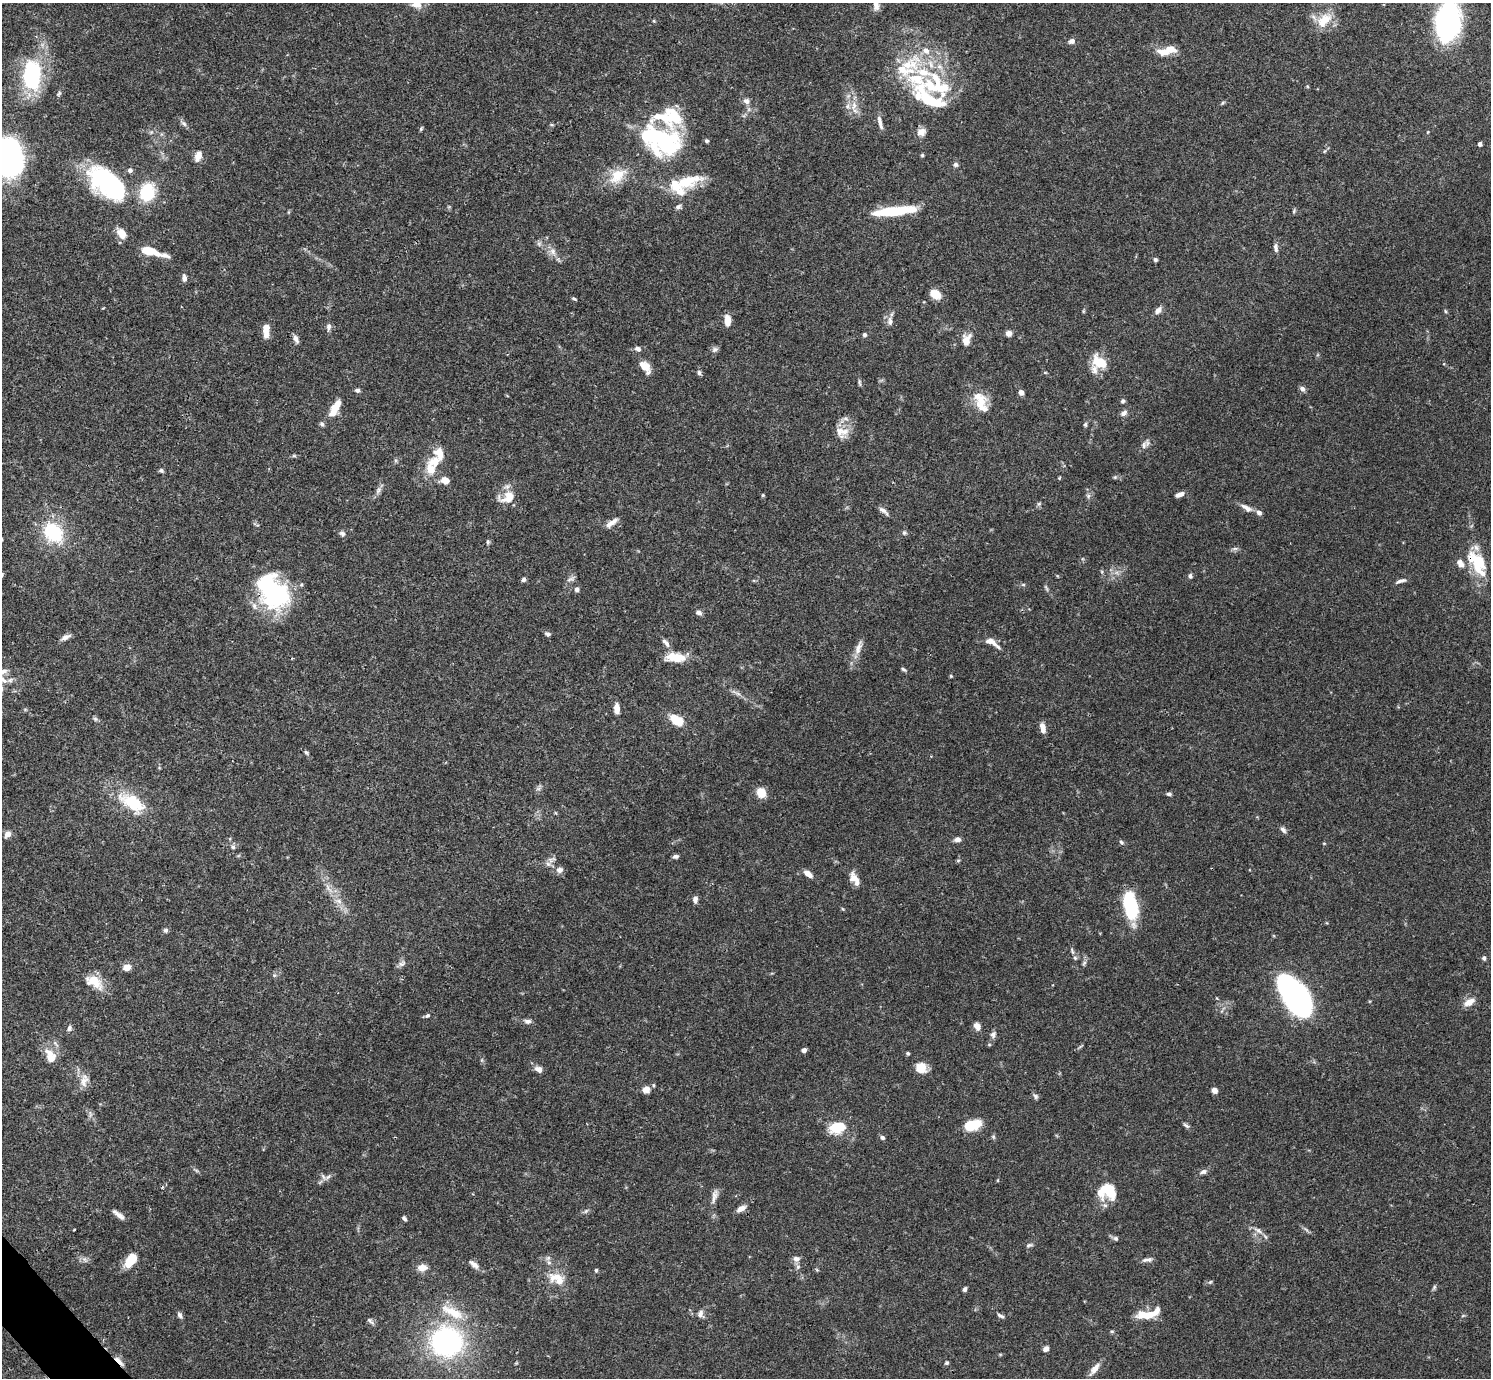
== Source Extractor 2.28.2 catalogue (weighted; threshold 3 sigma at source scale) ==
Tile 7 of 4 x 4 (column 3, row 2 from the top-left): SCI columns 2980-4468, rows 2909-4284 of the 5961 x 5958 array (HDU 1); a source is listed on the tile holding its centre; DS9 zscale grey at full resolution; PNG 1493 x 1380 px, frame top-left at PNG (2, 3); no overlay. Shown black and unused: <1% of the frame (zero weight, under 3 of 4 exposures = <1% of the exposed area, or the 3 px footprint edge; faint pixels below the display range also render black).
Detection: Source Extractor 2.28.2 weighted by HDU 2 'WHT'; one run over the whole footprint, this tile lists its part. Background 0.0692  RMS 0.0032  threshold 0.0144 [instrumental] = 3 sigma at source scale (4.5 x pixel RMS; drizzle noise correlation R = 1.50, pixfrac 1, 0.05/0.05 arcsec/px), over >= 5 px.
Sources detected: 241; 7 inside a brighter object's white glare — not listed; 30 inside a brighter listed object's ellipse — not listed separately; the other 204 listed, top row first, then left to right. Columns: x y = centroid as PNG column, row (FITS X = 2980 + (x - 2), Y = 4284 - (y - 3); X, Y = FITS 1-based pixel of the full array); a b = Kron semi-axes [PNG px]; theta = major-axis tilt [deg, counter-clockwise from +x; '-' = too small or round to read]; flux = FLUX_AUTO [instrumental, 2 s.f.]
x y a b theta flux
416 5 15 9 -10 2.6
876 5 13 8 89 1.9
1324 20 26 14 45 6.6
653 21 4 4 - 0.36
1448 22 32 20 82 75
1072 41 7 6 - 1.4
1166 52 21 8 -5 4.6
32 77 33 21 -74 26
940 86 51 34 -59 26
59 94 8 5 50 0.58
746 101 8 7 - 1.3
1223 103 6 4 45 0.43
847 106 7 4 88 0.8
854 106 17 6 85 2.6
674 117 26 17 -75 13
880 122 18 5 -76 1.8
184 123 9 5 -45 0.94
552 125 6 3 -18 0.34
421 129 6 4 64 0.41
921 132 10 10 - 2.1
1428 132 5 3 - 0.28
651 137 73 24 -14 28
1480 144 5 4 - 0.82
1324 151 6 4 47 0.4
922 155 4 4 - 0.42
198 156 11 7 74 2.7
8 158 28 14 49 48
956 164 6 6 - 0.76
618 175 24 14 42 7.8
105 181 45 28 -51 35
687 181 34 14 16 11
147 192 17 14 75 14
678 207 8 5 27 0.78
895 211 43 8 6 19
1294 211 6 5 - 0.48
122 234 11 7 -57 4.1
539 244 7 6 - 0.82
1276 248 12 5 -84 1.2
150 251 24 6 -15 9.6
553 252 12 8 -67 2.2
1155 260 5 4 - 0.69
184 278 8 5 -87 1.3
936 294 10 8 -38 5
574 299 7 3 -29 0.43
1158 310 10 7 38 1.6
1083 311 6 4 89 0.34
1445 311 6 3 -71 0.37
727 320 12 6 -86 3.5
890 321 13 6 -89 1.6
329 327 10 6 86 1.1
266 329 14 6 -89 4.4
1009 333 6 6 - 1.7
864 335 5 5 - 0.77
296 339 10 6 -63 1.4
966 339 16 11 67 3.3
638 349 8 6 -24 1.2
715 349 9 7 24 0.95
1100 362 19 13 -35 7.3
644 366 15 9 -39 3.5
699 373 7 5 -88 0.74
859 383 11 3 -82 0.57
1302 389 8 6 -45 1.1
357 390 6 5 - 0.76
1021 392 5 4 - 1.9
1123 401 5 5 - 0.71
981 403 26 16 -78 7
335 408 20 8 61 5.7
1124 413 10 6 41 1.3
845 419 14 7 23 1.7
322 424 7 5 -62 0.63
1085 424 6 5 - 0.54
842 431 21 13 -2 4
1144 445 12 7 63 1.4
439 453 15 11 -61 3.9
294 456 6 4 0 0.44
431 469 18 14 -60 5
161 470 6 5 - 0.66
1115 477 5 4 - 0.42
1059 478 5 4 - 0.31
445 480 12 8 -17 2.4
378 490 11 6 54 1.2
1180 494 10 5 20 1.6
763 495 5 4 - 0.35
1088 496 7 5 -47 0.73
508 497 22 13 18 5.3
1039 504 6 5 - 0.56
1246 508 17 7 -31 2.1
883 511 14 5 -40 1.4
612 523 17 6 36 2.1
53 532 21 16 -48 20
904 533 6 6 - 0.7
342 534 8 7 - 0.93
488 542 6 5 - 0.49
1235 548 7 4 1 0.69
1478 563 31 18 -69 12
1190 576 7 5 -74 0.66
523 579 6 5 - 0.77
570 579 10 5 24 0.94
1401 581 14 5 17 1.2
266 584 46 21 -89 26
1023 584 6 4 0 0.42
1046 588 11 4 -65 0.62
577 589 5 5 - 1.1
699 613 7 5 -19 1.2
547 634 7 5 -18 0.74
65 637 14 5 27 1.5
991 642 22 7 -31 3.2
666 643 14 6 -49 1.5
858 648 21 8 70 2.8
676 657 26 11 -4 6.2
903 669 7 4 -31 0.56
951 676 4 4 - 0.35
2 679 16 8 -28 2.6
736 693 19 3 -28 1.4
617 709 10 5 -89 2.9
95 719 7 5 -45 0.6
677 720 13 8 -30 8
1043 728 12 6 -78 2.4
306 752 7 4 -61 0.58
538 789 7 4 18 0.64
761 792 10 9 - 4.5
1169 794 6 4 4 0.8
132 802 35 17 -32 14
1283 830 8 6 -53 1.1
8 834 8 6 48 1.9
957 839 7 5 7 1.5
1121 842 6 5 - 0.66
1324 843 5 3 - 0.28
233 847 6 5 - 0.78
676 856 7 5 5 0.92
958 860 6 4 2 0.39
548 864 7 6 - 1.1
560 870 9 8 - 1.5
808 874 11 6 -39 2.3
854 879 17 8 -60 3
328 887 9 4 -81 1.1
695 899 9 6 -90 1.2
338 901 8 5 -47 1.2
1130 905 21 9 -76 34
165 930 6 6 - 0.72
1072 951 10 4 -70 0.73
1484 958 6 5 - 0.73
402 963 12 6 32 1.1
1084 963 7 4 46 0.62
127 967 8 7 - 2.6
274 975 6 4 -18 0.43
94 982 24 14 -30 6.4
1296 997 35 17 -57 130
1469 1002 14 8 28 2.8
427 1016 6 5 - 0.64
528 1021 10 6 -4 1.1
977 1026 7 6 - 2.5
69 1028 8 5 58 0.92
993 1034 9 7 66 1.1
1080 1046 10 2 35 0.4
804 1050 4 4 - 1.8
908 1053 4 4 - 0.47
50 1058 14 13 - 3.8
921 1068 13 12 - 4.1
539 1069 9 7 -26 1.7
84 1081 19 11 68 3.1
646 1089 8 8 - 2.3
1215 1090 6 5 - 1.6
1035 1096 7 6 - 0.78
972 1125 16 9 16 9.5
1186 1125 10 5 -34 0.73
838 1128 18 11 16 8.7
882 1137 6 5 - 0.78
196 1170 7 4 -19 0.47
1203 1172 9 6 17 1.1
328 1177 10 5 38 0.99
1110 1192 22 18 39 7.7
714 1196 21 7 76 2
741 1209 12 6 29 1.9
586 1211 7 4 45 0.58
120 1216 14 6 -37 1.8
404 1219 6 4 -61 0.66
74 1230 3 2 - 0.27
1258 1230 13 6 -30 1.7
1116 1238 7 6 - 0.72
1029 1245 9 5 16 0.71
796 1259 10 8 3 1.5
85 1260 9 4 -54 0.86
131 1260 13 7 53 9.4
1147 1260 14 5 9 1.2
549 1262 7 6 - 0.96
474 1264 15 6 -39 1.7
422 1268 11 8 8 2.6
596 1270 5 4 - 0.49
558 1277 30 12 -4 5.1
1210 1282 5 4 - 0.42
1434 1287 9 3 57 0.55
964 1289 5 4 - 0.85
700 1314 10 8 -86 1.4
180 1315 8 5 -60 0.9
1000 1315 10 4 -31 0.77
1149 1315 14 8 23 4.1
370 1321 11 5 -45 0.86
1112 1331 6 3 17 0.39
446 1341 33 30 -9 57
1046 1349 6 6 - 1.3
119 1361 15 4 -47 2.1
946 1363 6 5 - 0.53
1094 1369 17 7 51 2.4
Overlapping masked pixels (flux is a lower limit): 3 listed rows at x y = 1478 563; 266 584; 119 1361
Isophote crosses this tile's border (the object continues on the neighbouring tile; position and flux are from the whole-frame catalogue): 6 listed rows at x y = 416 5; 876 5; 1324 20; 1448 22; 8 158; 2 679